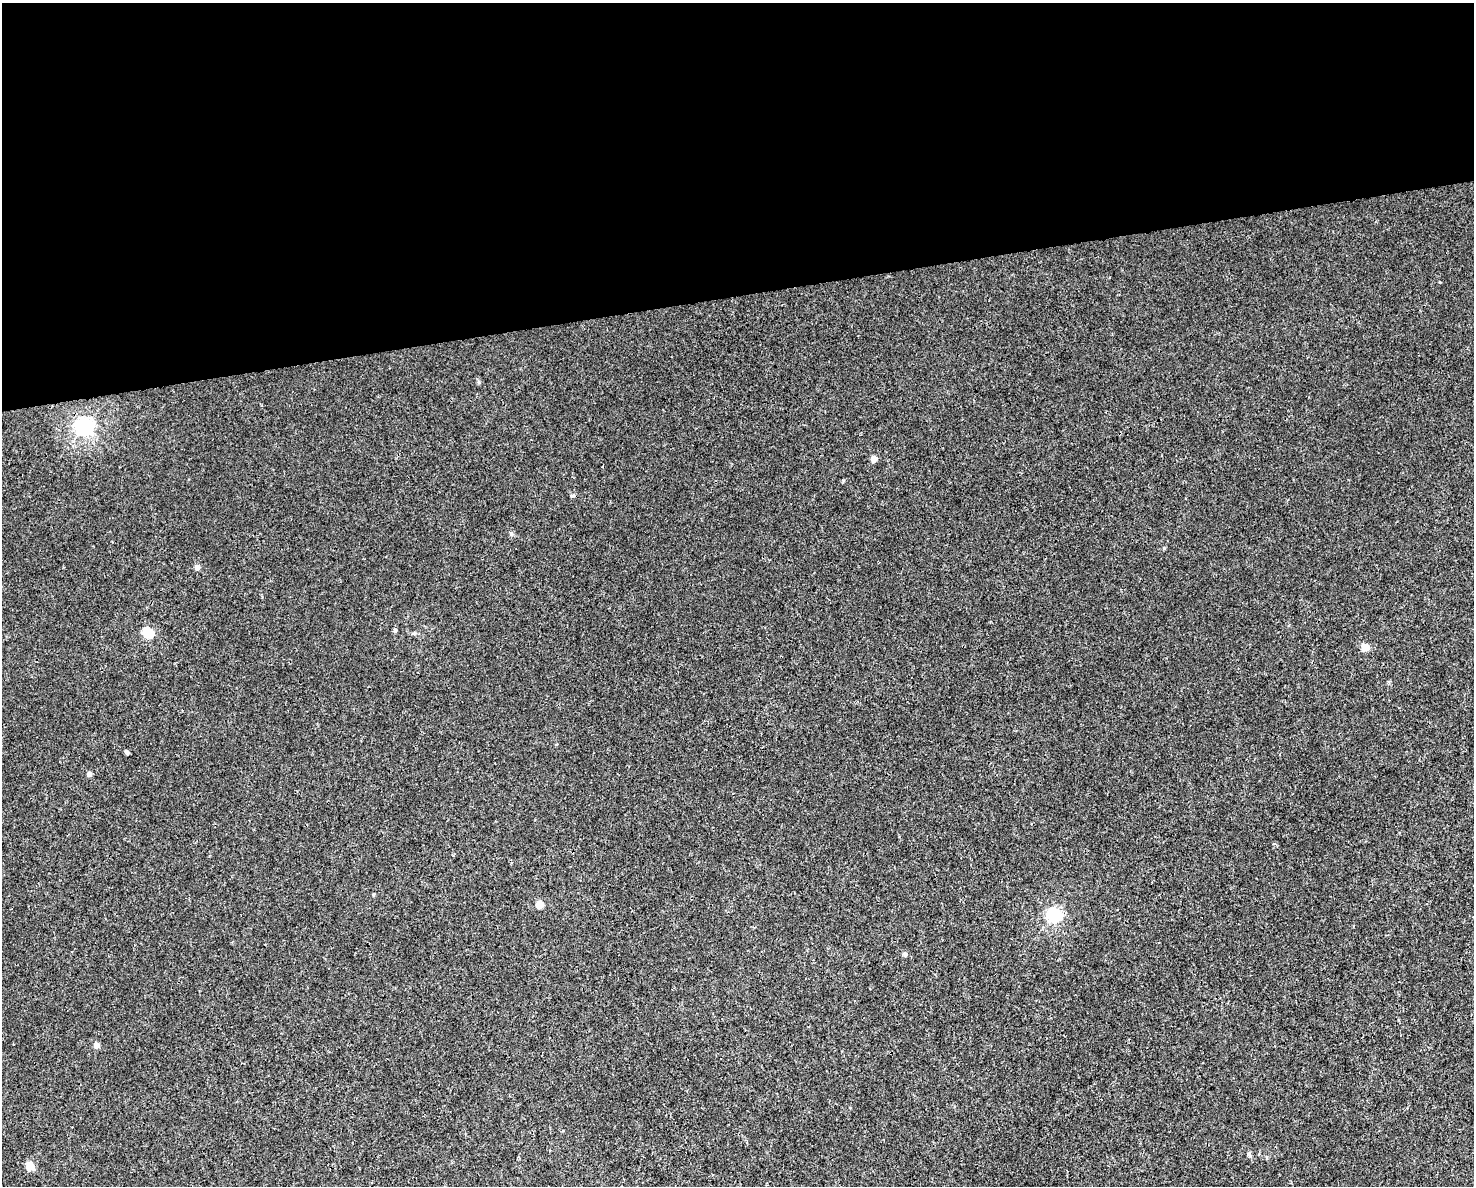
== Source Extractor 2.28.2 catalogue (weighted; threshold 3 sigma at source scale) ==
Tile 2 of 3 x 4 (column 2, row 1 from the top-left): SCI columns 1536-3007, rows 3551-4734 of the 4497 x 4734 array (HDU 1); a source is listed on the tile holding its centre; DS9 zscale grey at full resolution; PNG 1476 x 1188 px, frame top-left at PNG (2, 3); no overlay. Shown black and unused: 25% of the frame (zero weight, under 3 of 4 exposures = <1% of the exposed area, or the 3 px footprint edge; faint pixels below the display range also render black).
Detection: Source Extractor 2.28.2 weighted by HDU 2 'WHT'; one run over the whole footprint, this tile lists its part. Background 0.00208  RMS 0.002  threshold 0.00921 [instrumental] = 3 sigma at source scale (4.5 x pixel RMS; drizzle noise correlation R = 1.50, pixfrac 1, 0.0396/0.0396 arcsec/px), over >= 5 px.
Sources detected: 15; all 15 listed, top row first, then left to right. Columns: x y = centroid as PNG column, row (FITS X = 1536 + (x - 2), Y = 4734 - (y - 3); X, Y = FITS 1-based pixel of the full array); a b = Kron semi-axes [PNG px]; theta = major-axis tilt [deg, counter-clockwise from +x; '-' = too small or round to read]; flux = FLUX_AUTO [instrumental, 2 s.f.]
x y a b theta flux
84 427 7 6 - 81
874 459 5 4 - 2.2
511 534 6 5 - 0.37
197 567 4 4 - 1.5
395 630 5 4 - 0.31
148 633 6 5 - 15
1365 647 5 5 - 4.6
127 752 5 3 - 0.51
89 774 4 4 - 1.1
539 905 5 4 - 4.2
1054 915 6 6 - 44
905 954 4 4 - 0.8
97 1045 4 4 - 1.8
1249 1154 7 5 -51 0.42
30 1166 5 5 - 6.2
Unlisted compact peaks at least as high as the median listed source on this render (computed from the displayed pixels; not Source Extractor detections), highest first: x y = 1164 548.